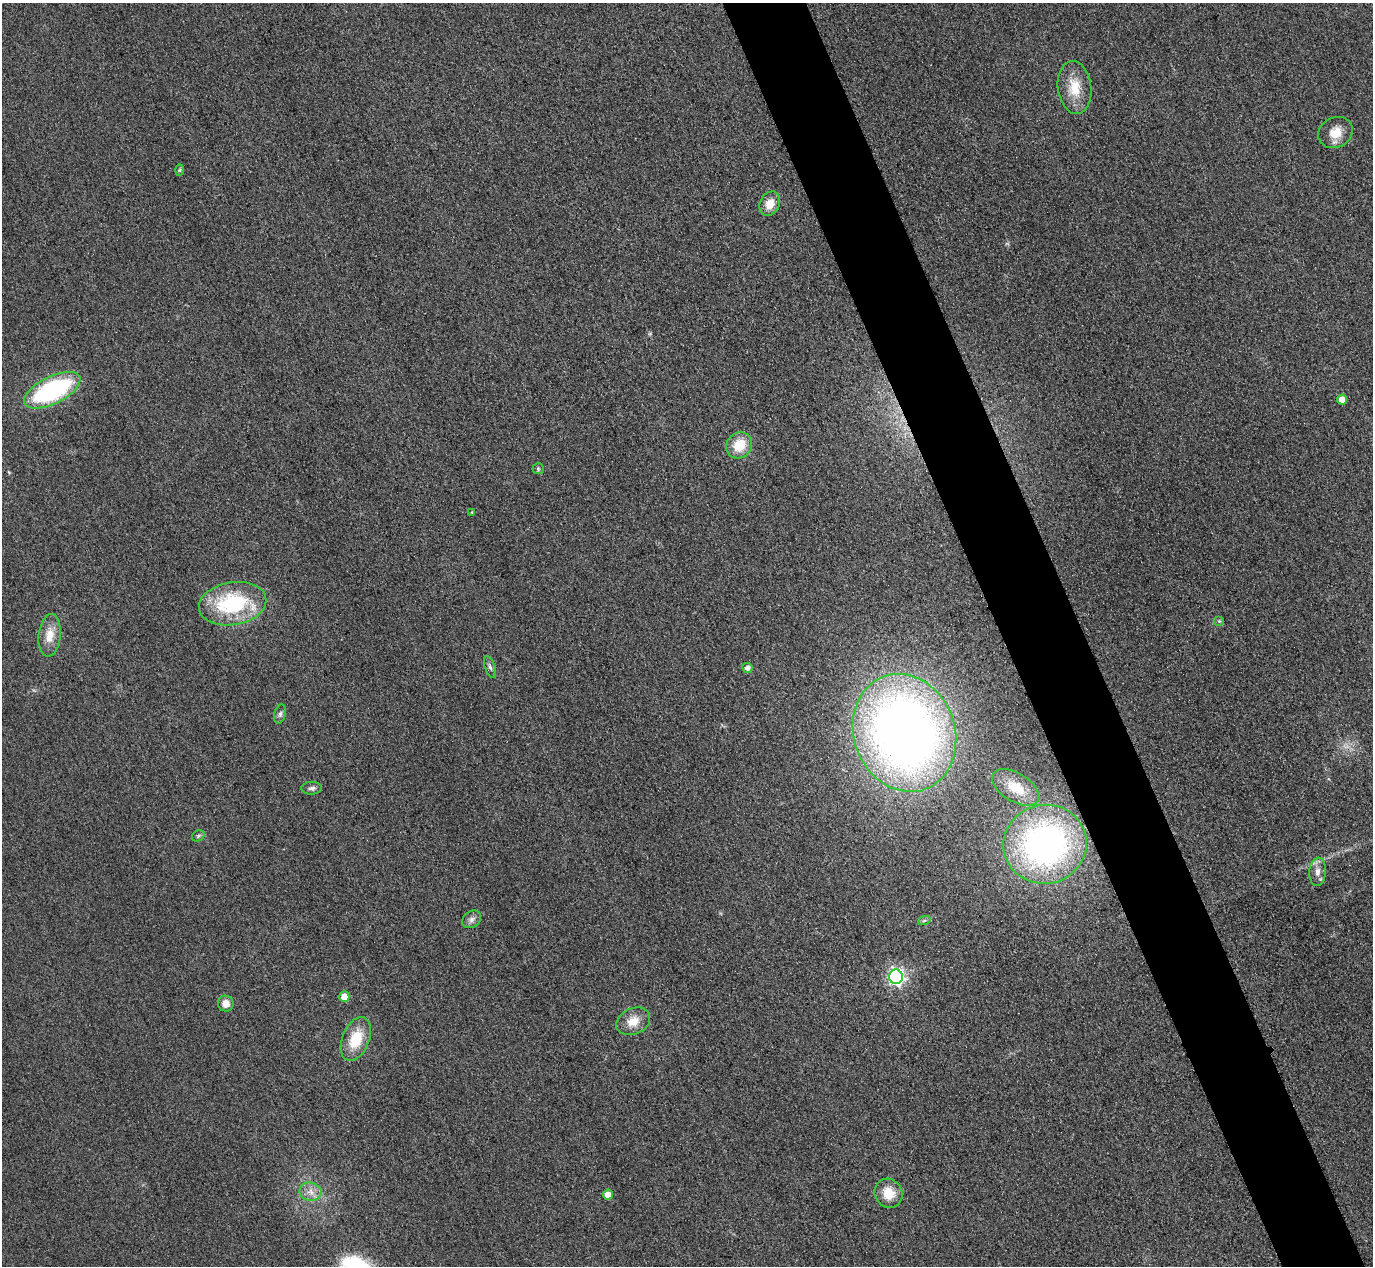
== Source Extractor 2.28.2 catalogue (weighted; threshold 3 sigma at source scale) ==
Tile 6 of 4 x 4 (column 2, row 2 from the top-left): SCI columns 1402-2772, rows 2833-4096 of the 5546 x 5533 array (HDU 1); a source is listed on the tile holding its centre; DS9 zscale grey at full resolution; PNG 1375 x 1268 px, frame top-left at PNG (2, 3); each listed source drawn as its Kron ellipse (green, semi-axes under 4 px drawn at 4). Shown black and unused: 6% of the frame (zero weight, under 3 of 4 exposures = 3% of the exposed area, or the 3 px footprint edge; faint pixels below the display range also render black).
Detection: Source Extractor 2.28.2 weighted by HDU 2 'WHT'; one run over the whole footprint, this tile lists its part. Background 0.148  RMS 0.019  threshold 0.0859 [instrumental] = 3 sigma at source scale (4.5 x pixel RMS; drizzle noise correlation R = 1.50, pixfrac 1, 0.05/0.05 arcsec/px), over >= 5 px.
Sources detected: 31; all 31 listed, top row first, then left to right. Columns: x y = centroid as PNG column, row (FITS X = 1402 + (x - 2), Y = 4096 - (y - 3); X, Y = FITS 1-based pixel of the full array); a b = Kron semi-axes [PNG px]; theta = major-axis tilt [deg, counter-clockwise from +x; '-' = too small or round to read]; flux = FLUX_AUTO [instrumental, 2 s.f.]
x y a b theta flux
1075 87 27 16 -83 48
1336 133 18 15 29 30
180 170 6 4 88 2.4
770 204 13 9 62 22
52 390 31 13 26 280
1342 399 5 5 - 23
739 445 14 12 46 44
538 469 5 5 - 3.2
472 512 4 3 - 1.4
233 604 34 21 9 170
1219 621 5 5 - 2.8
50 635 21 11 84 29
490 667 11 5 -71 6.3
747 668 5 5 - 9.7
280 714 10 5 75 5.5
904 733 60 50 -69 1900
1015 787 26 14 -32 46
312 788 10 6 1 6.5
198 836 7 5 28 3.6
1045 844 42 39 13 650
1318 872 14 8 85 14
472 919 10 8 37 8.2
924 921 6 4 20 3
896 977 7 7 - 520
344 997 5 5 - 36
226 1004 8 7 - 17
633 1021 18 13 24 28
356 1039 23 13 68 58
310 1192 11 9 -12 15
889 1193 15 13 -56 38
608 1195 5 5 - 22